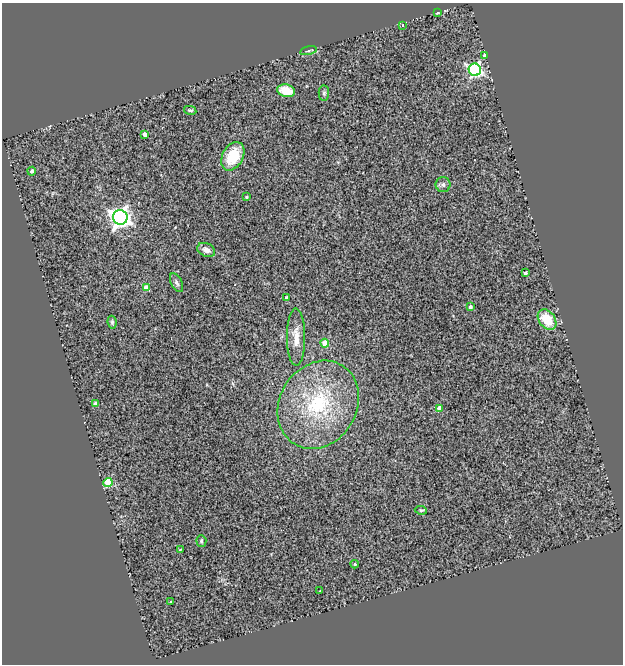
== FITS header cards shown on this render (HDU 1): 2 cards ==
NAXIS1  =                  621
NAXIS2  =                  662

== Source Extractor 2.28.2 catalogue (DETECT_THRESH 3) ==
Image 621 x 662 px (HDU 1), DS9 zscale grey, 1 PNG px = 1 image px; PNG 625 x 666 px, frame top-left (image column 1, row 662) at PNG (2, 3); each listed source drawn as its Kron ellipse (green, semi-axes under 4 px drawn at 4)
Background 0.929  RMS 0.21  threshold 0.64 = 3 sigma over >= 5 px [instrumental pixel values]
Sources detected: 34; all 34 listed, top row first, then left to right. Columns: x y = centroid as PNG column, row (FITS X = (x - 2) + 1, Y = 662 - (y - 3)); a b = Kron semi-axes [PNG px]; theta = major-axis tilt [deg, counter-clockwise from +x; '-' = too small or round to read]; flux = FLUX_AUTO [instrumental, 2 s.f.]
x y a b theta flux
437 13 3 3 - 22
403 25 3 3 - 85
308 51 8 3 15 21
485 55 4 3 - 68
475 70 6 6 - 3000
286 91 9 6 -13 320
324 93 7 5 89 28
190 110 6 3 -12 21
145 134 4 4 - 78
233 156 15 10 62 490
32 171 4 4 - 37
443 185 7 7 - 48
246 197 3 3 - 20
120 217 7 7 - 9300
206 250 9 6 -23 79
525 273 3 3 - 37
176 283 10 5 -63 44
146 288 4 4 - 150
287 298 4 3 - 56
470 307 4 3 - 53
547 320 11 8 -53 390
112 322 6 4 -81 25
296 337 28 9 -90 210
325 343 4 4 - 280
95 404 4 4 - 100
318 405 46 38 59 1400
439 408 4 3 - 88
108 483 4 4 - 750
421 510 6 4 -6 20
201 541 6 5 - 34
180 550 4 3 - 8.9
355 564 4 3 - 18
320 591 2 2 - 9.4
170 602 3 2 - 9.4